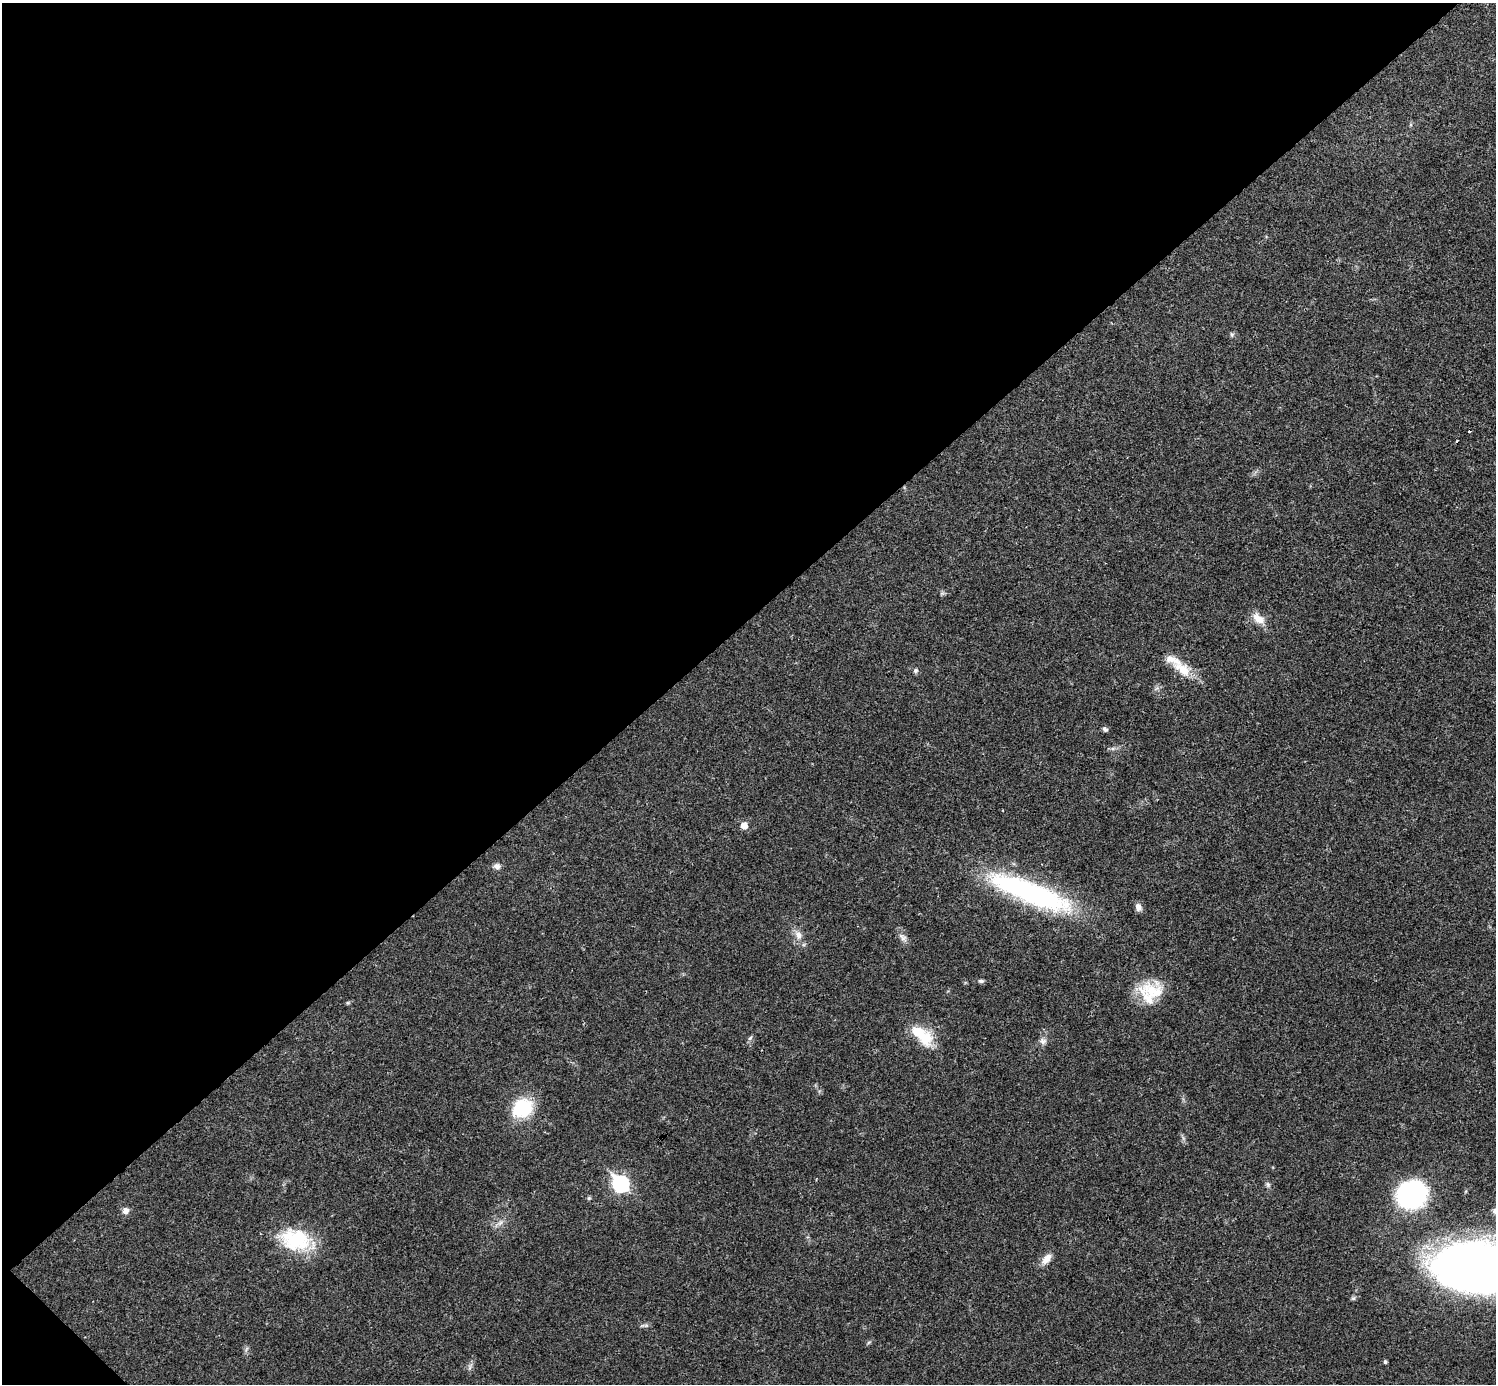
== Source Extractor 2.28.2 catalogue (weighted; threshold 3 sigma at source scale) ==
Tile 5 of 4 x 4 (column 1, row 2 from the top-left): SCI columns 1-1494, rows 2920-4301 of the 5981 x 5981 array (HDU 1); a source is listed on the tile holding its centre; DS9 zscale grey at full resolution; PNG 1498 x 1386 px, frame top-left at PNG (2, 3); no overlay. Shown black and unused: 45% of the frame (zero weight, under 3 of 4 exposures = <1% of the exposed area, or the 3 px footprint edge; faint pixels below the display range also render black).
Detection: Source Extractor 2.28.2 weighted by HDU 2 'WHT'; one run over the whole footprint, this tile lists its part. Background 0.0209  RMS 0.0022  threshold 0.01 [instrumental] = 3 sigma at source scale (4.5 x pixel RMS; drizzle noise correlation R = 1.50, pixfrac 1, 0.05/0.05 arcsec/px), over >= 5 px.
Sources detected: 37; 1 inside a brighter object's white glare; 2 cosmic-ray / hot-pixel residue — not listed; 3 inside a brighter listed object's ellipse — not listed separately; the other 31 listed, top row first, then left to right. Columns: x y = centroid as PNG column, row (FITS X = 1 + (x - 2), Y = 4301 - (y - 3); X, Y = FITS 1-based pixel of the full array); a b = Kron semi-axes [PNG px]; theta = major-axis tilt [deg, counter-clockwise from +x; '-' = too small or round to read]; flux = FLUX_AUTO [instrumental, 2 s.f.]
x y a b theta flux
1232 335 7 5 -55 0.41
1258 619 17 10 -38 2.7
1182 669 29 15 -34 5.1
915 670 6 5 - 0.53
1105 729 8 5 -35 0.5
744 826 6 5 - 2.6
497 866 8 7 - 1
1030 892 99 22 -22 45
1138 907 10 7 -69 1
798 935 14 9 -66 1.8
903 937 15 8 -49 1.2
981 981 8 5 -1 0.49
1151 990 30 25 59 8.3
750 1038 8 4 54 0.46
925 1038 25 21 -84 6.3
1043 1041 10 9 - 0.98
522 1108 22 19 29 12
621 1184 9 7 -49 48
1268 1184 7 5 -69 0.5
1411 1195 20 17 8 55
589 1198 5 5 - 0.31
126 1211 8 8 - 1.1
500 1223 11 5 45 0.89
295 1240 41 27 -14 14
1046 1259 16 8 50 2
1476 1267 58 31 -5 340
645 1325 10 4 -4 0.5
869 1342 6 4 19 0.32
246 1350 7 4 56 0.48
1385 1362 4 3 - 0.44
470 1367 10 5 69 0.67
Isophote crosses this tile's border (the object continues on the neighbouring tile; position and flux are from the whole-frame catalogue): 1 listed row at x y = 1476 1267